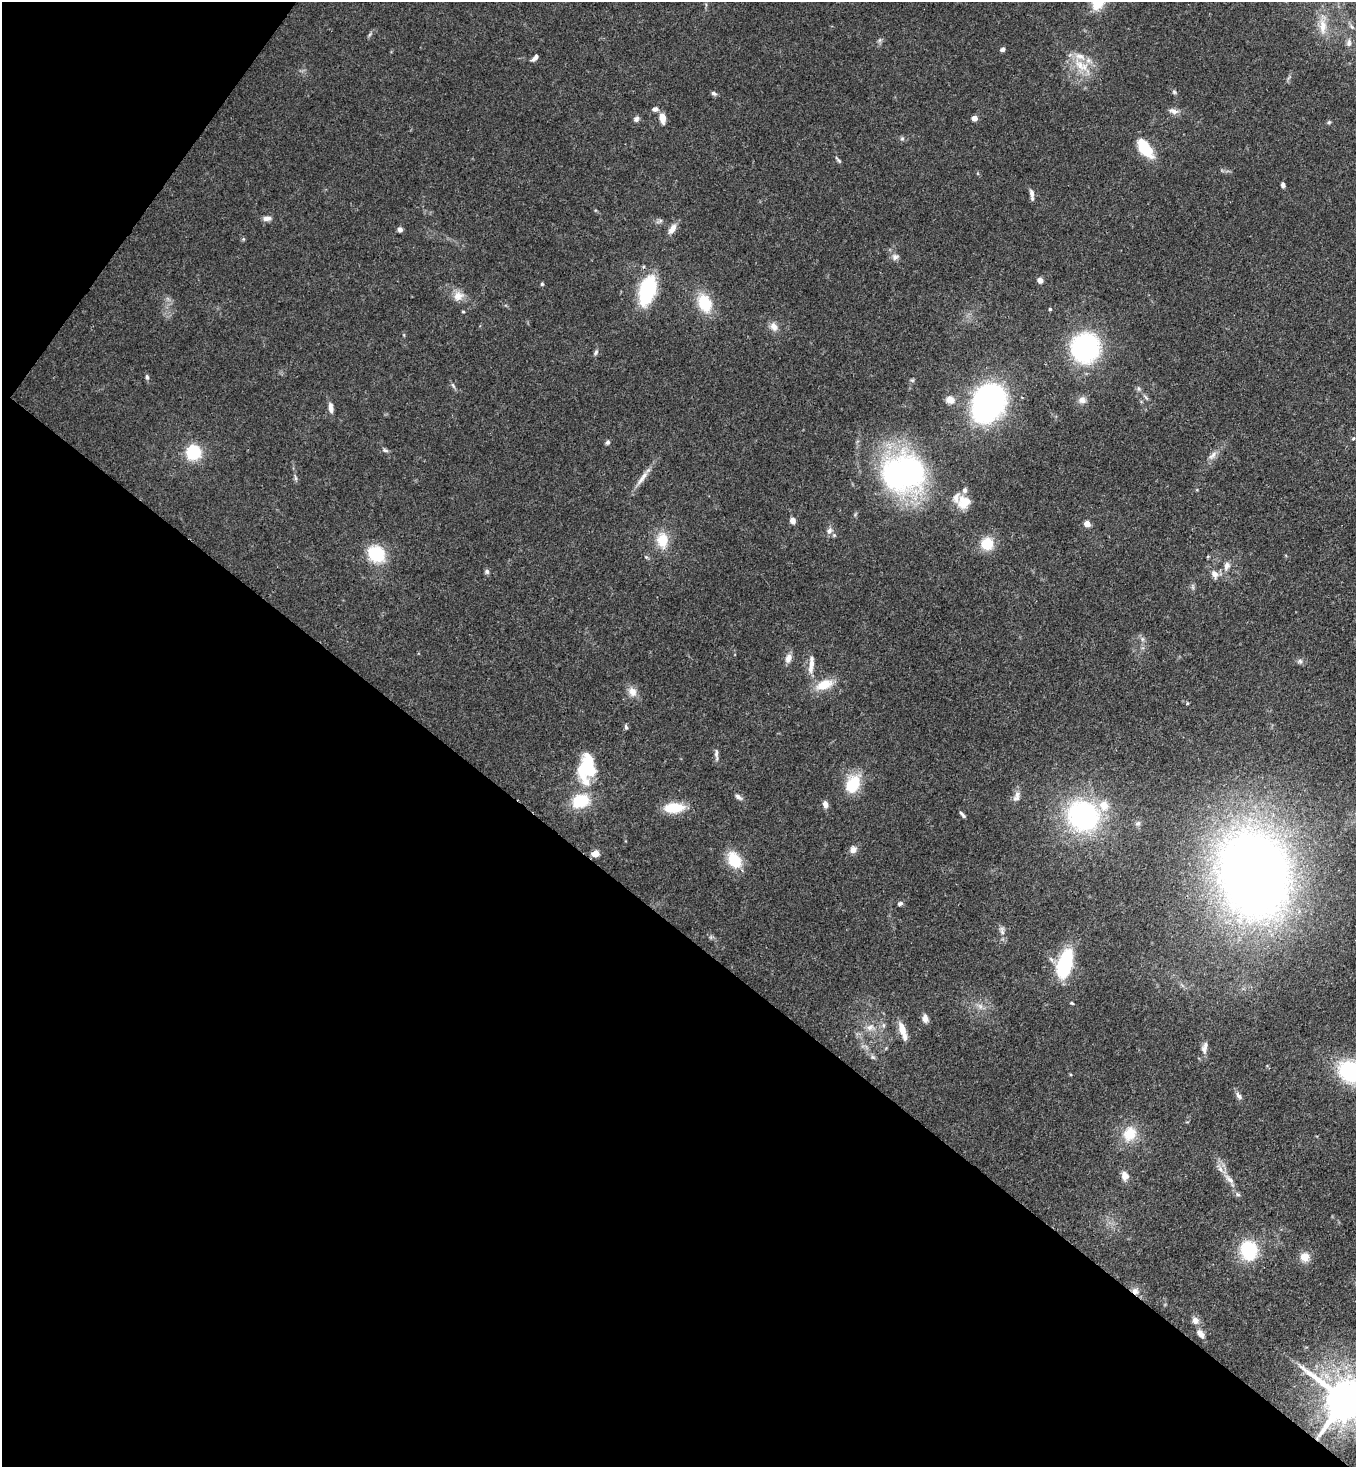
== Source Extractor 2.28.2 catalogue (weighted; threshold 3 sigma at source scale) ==
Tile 9 of 4 x 4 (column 1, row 3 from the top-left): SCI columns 225-1578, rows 1525-2989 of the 6002 x 5980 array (HDU 1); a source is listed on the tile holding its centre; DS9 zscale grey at full resolution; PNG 1358 x 1469 px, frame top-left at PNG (2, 2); no overlay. Shown black and unused: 40% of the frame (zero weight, under 3 of 4 exposures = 7% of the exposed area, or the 3 px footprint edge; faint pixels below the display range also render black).
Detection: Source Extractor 2.28.2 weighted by HDU 2 'WHT'; one run over the whole footprint, this tile lists its part. Background 0.107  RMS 0.0041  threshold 0.0184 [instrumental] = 3 sigma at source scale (4.5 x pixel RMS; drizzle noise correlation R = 1.50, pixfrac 1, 0.05/0.05 arcsec/px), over >= 5 px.
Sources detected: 115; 8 inside a brighter listed object's ellipse — not listed separately; the other 107 listed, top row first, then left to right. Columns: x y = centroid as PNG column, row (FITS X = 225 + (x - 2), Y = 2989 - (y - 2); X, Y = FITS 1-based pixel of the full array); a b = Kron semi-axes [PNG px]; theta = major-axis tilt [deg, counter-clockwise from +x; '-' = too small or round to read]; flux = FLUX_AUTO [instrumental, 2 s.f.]
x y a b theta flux
1323 26 23 10 -88 5.8
1352 27 6 4 -70 0.66
880 40 7 4 71 0.82
1349 43 9 6 79 1.5
1002 49 5 5 - 1.2
535 58 10 4 47 1.4
1080 65 21 11 -56 8.4
1174 92 6 5 - 0.71
714 93 7 5 -31 1
655 109 9 6 2 1.5
1174 111 14 7 -15 2.1
662 118 11 6 -82 4.5
974 118 6 6 - 2
636 119 7 6 - 1.3
1329 122 6 5 - 0.63
902 139 6 4 1 0.72
1145 149 23 12 -53 13
839 160 7 4 -45 0.7
1283 185 5 4 - 1.2
1032 194 13 4 -83 1.8
267 218 11 6 4 1.8
400 229 5 5 - 1.6
672 229 15 7 57 3.2
895 257 10 8 6 1.7
1040 280 7 6 - 1.8
542 284 5 4 - 0.62
647 290 23 12 73 44
458 296 14 12 27 4.2
704 303 20 14 -67 15
1050 309 3 3 - 0.57
463 312 5 3 - 0.39
774 327 13 9 -59 2.8
1085 348 23 21 63 70
596 352 8 5 69 0.94
147 377 7 5 -80 0.83
912 380 5 5 - 0.61
453 385 10 4 -56 0.85
1139 389 8 5 -72 0.93
1146 397 9 3 -45 0.79
950 400 10 8 -18 3.5
1082 400 10 9 - 2.3
988 404 31 25 69 130
331 408 13 6 -84 2.6
1354 438 5 3 - 0.38
608 442 6 5 - 0.87
385 450 9 5 -14 0.92
193 452 8 7 - 38
1212 455 13 7 48 2.3
903 473 35 29 6 140
296 478 7 4 -89 0.78
641 479 19 6 50 3.1
964 502 18 18 - 7.1
792 520 7 6 - 2.1
1087 524 4 4 - 6.5
829 531 10 8 60 2
662 540 16 12 -88 9.9
987 544 12 11 - 11
376 554 17 14 -35 20
1227 566 11 7 70 2.5
487 571 6 6 - 1
1215 574 13 9 -64 2.7
1193 587 7 4 -89 0.82
1142 639 7 4 -90 0.94
788 658 12 7 75 2.7
1300 661 8 6 13 1.2
811 664 24 7 82 4
824 685 24 12 20 8.3
632 692 14 11 -65 3.4
1187 703 5 3 - 0.39
626 727 7 4 -79 0.79
716 754 17 4 -87 1.5
586 767 37 18 81 23
853 784 22 15 64 13
738 797 10 6 -37 1.4
1017 798 12 7 28 1.9
825 804 8 6 -80 2.2
674 808 22 10 4 12
964 816 8 4 -49 0.86
1083 816 29 25 -34 79
1138 823 8 6 41 1
853 850 10 9 - 2.2
595 854 7 6 - 4.1
734 860 21 15 -59 11
1254 874 61 47 -80 570
900 903 7 5 24 0.96
1002 931 15 6 -85 2
1065 964 22 10 73 44
1072 1003 4 3 - 0.48
980 1006 8 6 -46 1.6
925 1019 10 8 -82 2.1
883 1025 7 4 -90 0.84
870 1027 12 8 1 3.1
902 1030 17 8 -70 5.4
1204 1050 12 8 -69 2
873 1057 7 5 -21 0.92
1351 1072 25 18 -28 43
1238 1096 12 6 -52 1.6
1130 1134 21 18 65 10
1125 1176 10 8 -73 3.2
1229 1179 17 7 -45 2.8
1238 1194 7 4 -20 0.91
1249 1250 20 17 -79 21
1305 1257 12 11 - 4.3
1135 1291 10 8 -47 2.3
1195 1320 10 8 -54 2.6
1200 1334 11 7 -52 2.7
1345 1400 14 12 -32 1800
Overlapping masked pixels (flux is a lower limit): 3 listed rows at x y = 647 290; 1135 1291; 1345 1400
Isophote crosses this tile's border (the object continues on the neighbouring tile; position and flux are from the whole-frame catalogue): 2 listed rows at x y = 1351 1072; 1345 1400